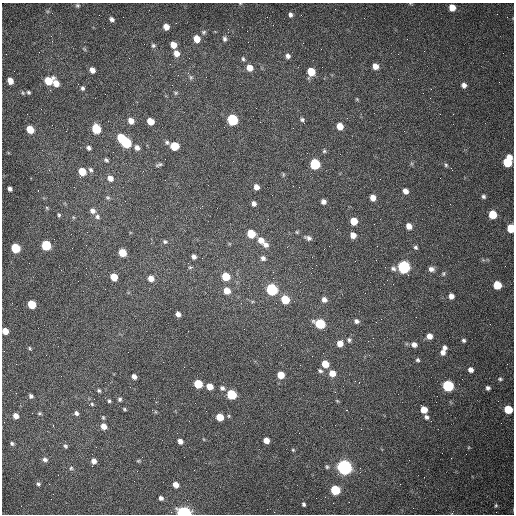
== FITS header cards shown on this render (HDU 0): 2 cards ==
NAXIS1  =                  512 /fastest changing axis
NAXIS2  =                  512 /next to fastest changing axis

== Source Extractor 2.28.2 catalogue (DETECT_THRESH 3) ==
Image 512 x 512 px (HDU 0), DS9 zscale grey, 1 PNG px = 1 image px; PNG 516 x 516 px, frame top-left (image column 1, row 512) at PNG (2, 3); no overlay
Background 1480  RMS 22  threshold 66.8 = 3 sigma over >= 5 px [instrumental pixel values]
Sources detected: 164; all 164 listed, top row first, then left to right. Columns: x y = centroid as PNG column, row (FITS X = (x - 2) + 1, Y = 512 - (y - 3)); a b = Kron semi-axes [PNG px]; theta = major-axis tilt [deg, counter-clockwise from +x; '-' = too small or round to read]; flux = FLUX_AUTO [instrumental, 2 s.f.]
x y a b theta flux
77 5 5 5 - 2200
452 7 6 5 - 18000
290 15 5 4 - 3900
112 19 6 5 - 4600
166 27 5 5 - 11000
203 32 6 5 - 2500
51 36 3 2 - 1500
197 39 6 5 - 21000
225 39 6 5 - 3700
153 45 6 6 - 2800
173 45 6 5 - 14000
176 53 7 6 - 11000
288 56 6 5 - 5400
243 59 6 4 -74 2600
375 66 6 5 - 12000
249 68 7 6 - 14000
92 70 5 5 - 8500
311 72 6 6 - 40000
191 77 7 5 -69 2900
10 81 6 5 - 14000
48 81 6 6 - 35000
56 83 7 5 -66 16000
464 85 6 5 - 6600
82 88 5 5 - 3200
28 92 5 5 - 2400
176 93 5 5 - 2100
357 99 5 4 - 1600
232 120 6 6 - 150000
302 120 6 5 - 3100
131 121 6 5 - 11000
150 121 6 5 - 22000
340 126 6 5 - 20000
293 128 2 2 - 720
30 129 6 5 - 32000
96 129 6 6 - 67000
121 138 6 5 - 44000
126 142 7 6 - 110000
167 142 5 5 - 2900
174 146 6 6 - 49000
89 148 7 5 -36 4000
137 148 6 6 - 6500
324 151 6 5 - 2300
106 160 6 4 -37 2800
507 162 9 6 70 68000
315 164 6 6 - 110000
159 165 9 4 24 2700
446 165 5 5 - 2200
91 170 8 5 -56 3600
82 172 6 5 - 33000
283 174 6 3 90 1600
110 178 7 6 - 9800
256 187 5 5 - 8500
299 187 2 2 - 830
10 189 5 4 - 4900
405 191 6 5 - 8600
483 196 4 4 - 3100
108 198 6 6 - 2600
373 198 5 5 - 11000
323 202 5 5 - 5500
254 204 5 4 - 4900
47 208 5 4 - 1700
93 211 7 6 - 6600
492 214 6 5 - 39000
59 215 5 4 - 2200
73 217 6 3 -71 1500
97 217 7 6 - 4200
354 221 6 5 - 25000
409 226 6 5 - 11000
511 228 6 5 - 39000
251 234 6 5 - 42000
353 235 5 5 - 11000
308 238 8 5 -20 4900
261 240 8 6 -53 13000
165 242 6 5 - 2900
46 245 6 5 - 99000
266 245 7 6 - 6800
416 247 5 4 - 2800
15 248 6 5 - 86000
122 253 6 5 - 37000
194 257 5 4 - 4800
263 258 7 6 - 5100
190 267 5 5 - 2200
404 267 6 6 - 280000
312 268 2 2 - 680
393 269 7 6 - 4300
431 269 7 6 - 6500
443 273 6 5 - 2500
114 277 6 5 - 31000
226 277 6 5 - 41000
151 278 6 6 - 12000
497 285 6 5 - 42000
272 289 6 6 - 200000
227 291 7 6 - 17000
451 296 5 5 - 8300
285 299 6 5 - 50000
324 300 6 6 - 6900
276 303 3 2 - 1200
32 304 6 5 - 54000
178 314 5 4 - 7100
381 319 2 2 - 860
356 321 6 5 - 4700
320 324 7 5 -27 110000
5 331 5 5 - 17000
429 336 6 5 - 11000
349 340 7 6 - 3400
464 340 4 4 - 2800
340 343 6 5 - 15000
414 345 6 5 - 7800
30 348 5 4 - 1900
445 348 5 4 - 4900
443 352 7 6 - 7500
418 360 5 5 - 2500
325 364 6 5 - 26000
470 370 5 4 - 6500
320 371 7 5 -20 3200
332 373 6 6 - 17000
280 375 6 5 - 22000
134 376 5 4 - 6500
500 379 5 5 - 2400
198 384 6 5 - 50000
209 386 6 5 - 17000
448 386 6 6 - 170000
222 388 7 6 - 4500
488 388 4 4 - 3700
99 391 5 5 - 2500
231 394 6 5 - 99000
31 396 5 4 - 3800
94 399 2 2 - 630
120 399 5 5 - 3000
109 401 5 4 - 2300
337 401 5 4 - 1500
92 404 5 4 - 2200
124 409 5 3 - 1800
508 409 6 5 - 48000
346 410 3 2 - 1700
424 410 5 5 - 20000
39 413 5 4 - 2100
76 413 5 5 - 4300
16 416 5 4 - 10000
103 417 6 4 -64 2000
220 417 6 5 - 28000
426 417 6 5 - 4300
189 421 2 2 - 590
104 426 6 5 - 13000
266 440 5 5 - 13000
180 441 5 4 - 8200
12 443 5 4 - 2900
65 446 6 5 - 2700
293 450 4 4 - 1600
45 460 6 5 - 4900
94 461 6 5 - 8300
138 461 6 4 -18 1800
327 467 6 4 -75 2300
344 467 6 6 - 720000
71 468 5 5 - 2600
38 484 5 5 - 2800
400 484 2 2 - 680
176 485 5 5 - 13000
335 490 6 5 - 91000
161 498 5 4 - 4200
316 498 2 2 - 3300
304 504 4 3 - 2900
496 505 5 4 - 2000
184 513 6 4 -8 430000
At the frame edge (FLAGS 8, measured only in part): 3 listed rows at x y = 511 228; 5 331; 184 513